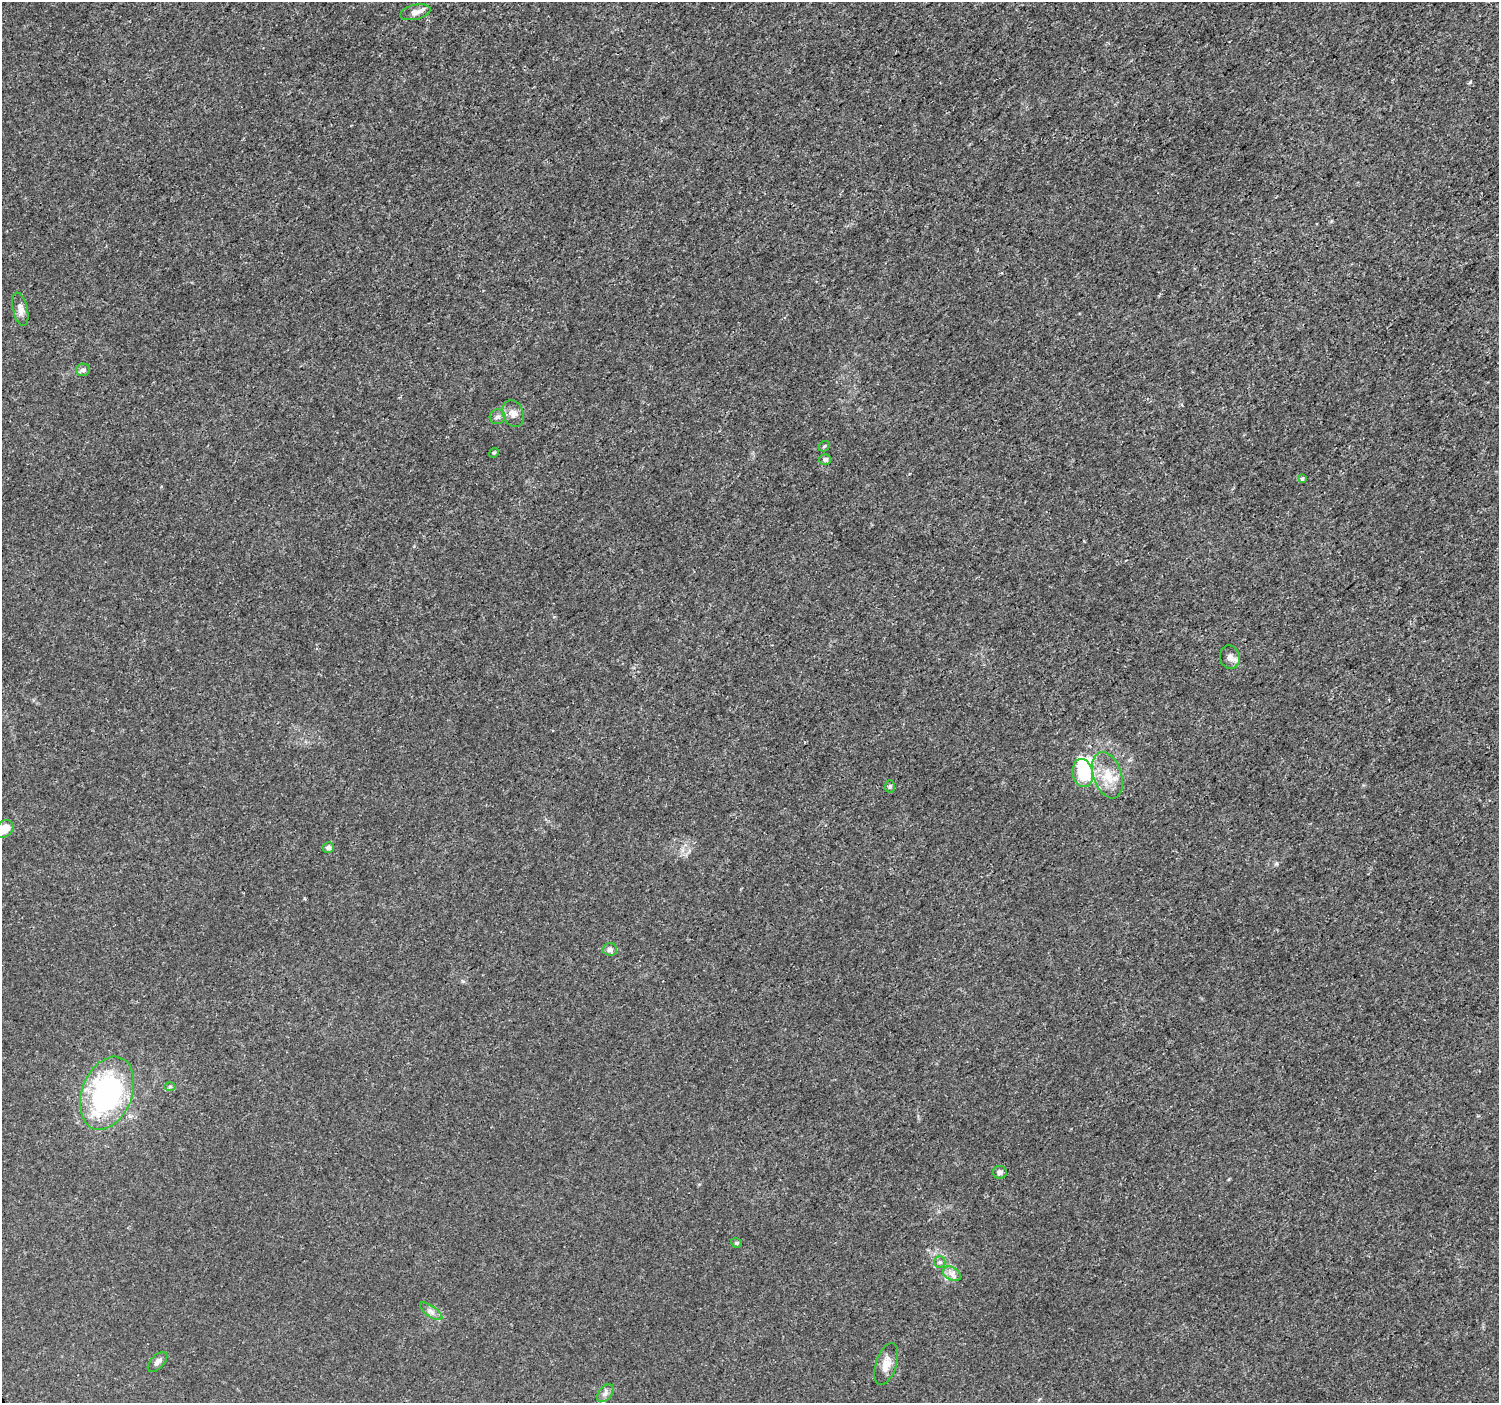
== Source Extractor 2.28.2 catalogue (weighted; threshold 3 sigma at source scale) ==
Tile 10 of 4 x 4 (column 2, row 3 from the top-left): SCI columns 1519-3015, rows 1564-2964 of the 6038 x 5992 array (HDU 1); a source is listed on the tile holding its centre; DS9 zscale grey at full resolution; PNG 1501 x 1405 px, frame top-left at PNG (2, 2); each listed source drawn as its Kron ellipse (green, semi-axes under 4 px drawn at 4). Shown black and unused: <1% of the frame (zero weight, under 3 of 5 exposures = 2% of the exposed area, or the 3 px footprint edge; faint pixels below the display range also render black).
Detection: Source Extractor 2.28.2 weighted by HDU 2 'WHT'; one run over the whole footprint, this tile lists its part. Background 0.00153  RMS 7.0e-04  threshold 0.00316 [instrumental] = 3 sigma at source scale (4.5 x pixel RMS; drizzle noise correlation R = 1.50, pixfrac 1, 0.0396/0.0396 arcsec/px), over >= 5 px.
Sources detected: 29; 1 inside a brighter object's white glare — neither listed nor drawn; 2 inside a brighter listed object's ellipse — not listed separately; the other 26 listed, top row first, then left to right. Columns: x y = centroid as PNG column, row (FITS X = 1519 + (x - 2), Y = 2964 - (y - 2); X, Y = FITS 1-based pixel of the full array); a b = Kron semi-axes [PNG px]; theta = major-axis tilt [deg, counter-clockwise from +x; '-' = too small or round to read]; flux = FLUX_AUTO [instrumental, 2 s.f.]
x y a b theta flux
415 12 15 7 12 0.47
20 309 17 7 -78 0.45
83 370 7 6 - 0.23
513 413 13 10 -71 0.48
497 417 8 7 - 0.26
824 446 6 4 43 0.093
494 453 5 4 - 0.11
825 459 6 5 - 0.2
1302 479 3 3 - 0.16
1230 657 12 10 -75 0.42
1083 773 14 10 -78 3.5
1107 775 24 14 -71 1.5
890 786 6 5 - 0.11
4 829 10 7 41 0.98
328 848 5 5 - 0.23
610 949 7 6 - 0.32
170 1087 6 4 0 0.089
107 1093 38 25 69 15
1000 1172 7 6 - 0.23
736 1243 6 4 -21 0.1
940 1262 6 5 - 0.13
952 1274 10 6 -30 0.33
431 1311 13 5 -35 0.3
157 1362 12 6 46 0.32
886 1364 22 10 72 0.72
605 1393 10 6 52 0.27
Isophote crosses this tile's border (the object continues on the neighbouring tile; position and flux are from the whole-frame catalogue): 1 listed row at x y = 4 829
Unlisted compact peaks at least as high as the median listed source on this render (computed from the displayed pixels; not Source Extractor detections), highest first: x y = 1470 82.